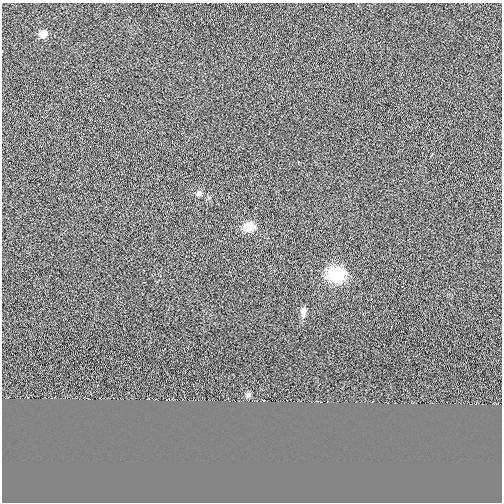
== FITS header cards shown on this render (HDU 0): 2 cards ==
NAXIS1  =                  500
NAXIS2  =                  500

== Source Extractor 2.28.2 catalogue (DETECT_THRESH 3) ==
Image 500 x 500 px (HDU 0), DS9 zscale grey, 1 PNG px = 1 image px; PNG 504 x 504 px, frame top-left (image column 1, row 500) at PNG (2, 3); no overlay
Background -2.55e-04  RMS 0.013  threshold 0.039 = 3 sigma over >= 5 px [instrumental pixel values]
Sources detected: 6; all 6 listed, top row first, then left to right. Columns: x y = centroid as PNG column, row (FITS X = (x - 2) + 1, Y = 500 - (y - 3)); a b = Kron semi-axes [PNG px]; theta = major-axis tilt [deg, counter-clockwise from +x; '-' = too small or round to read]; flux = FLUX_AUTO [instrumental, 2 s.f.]
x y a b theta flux
43 34 7 6 - 11
199 193 8 6 66 2.6
248 227 13 10 17 12
337 275 19 16 -5 33
303 312 13 6 -89 3.9
248 395 6 6 - 2.7